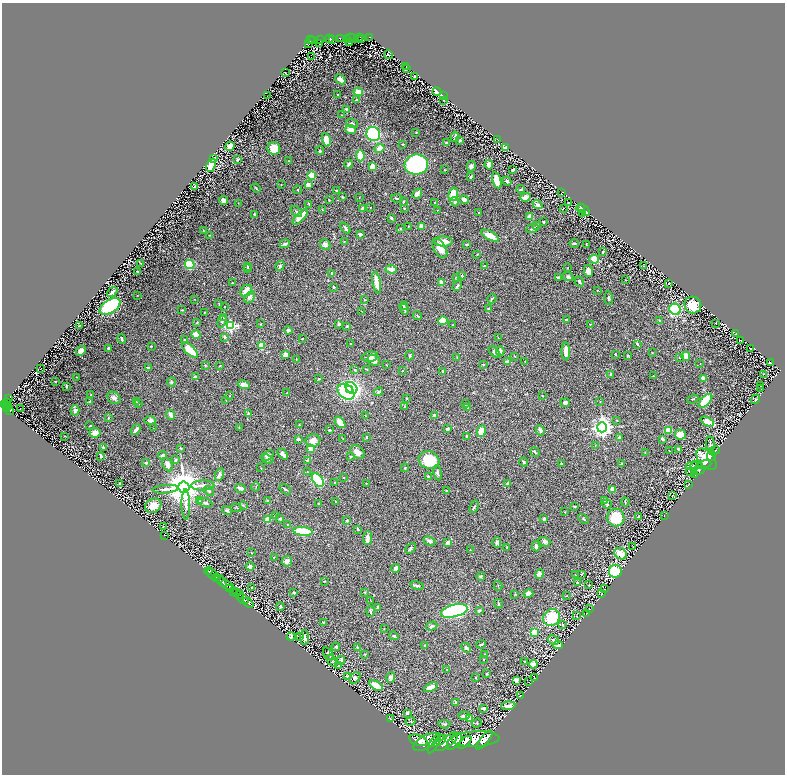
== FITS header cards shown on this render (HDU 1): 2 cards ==
NAXIS1  =                 1565
NAXIS2  =                 1544

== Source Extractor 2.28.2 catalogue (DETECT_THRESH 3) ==
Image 1565 x 1544 px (HDU 1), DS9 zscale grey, zoomed out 1/2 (1 PNG px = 2 x 2 image px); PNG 787 x 776 px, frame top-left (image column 1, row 1543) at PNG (2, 3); each listed source drawn as its Kron ellipse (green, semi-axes under 4 px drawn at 4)
Background 0.552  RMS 0.027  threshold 0.0802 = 3 sigma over >= 5 px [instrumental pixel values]
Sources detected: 554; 50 cannot appear on this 1/2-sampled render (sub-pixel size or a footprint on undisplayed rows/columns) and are neither listed nor drawn; of the other 504, the 500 brightest by FLUX_AUTO listed and drawn (4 fainter detections omitted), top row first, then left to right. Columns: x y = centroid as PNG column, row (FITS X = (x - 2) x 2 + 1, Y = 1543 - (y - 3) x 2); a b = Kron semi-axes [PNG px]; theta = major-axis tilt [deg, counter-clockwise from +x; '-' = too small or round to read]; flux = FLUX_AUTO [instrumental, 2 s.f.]
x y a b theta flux
351 37 2 2 - 68
360 37 3 2 - 72
370 37 3 2 - 170
330 38 3 2 - 190
340 38 4 2 - 120
362 38 2 2 - 43
310 39 3 2 - 140
320 39 4 2 - 150
332 39 3 1 - 70
352 39 6 2 -17 66
358 39 2 1 - 15
348 40 2 2 - 14
313 41 2 2 - 37
308 43 2 1 - 1.1
349 43 3 1 - 2
319 44 2 1 - 1.8
388 55 5 2 - 4.7
311 57 2 1 - 16
406 67 2 1 - 1.8
407 69 4 2 - 2.9
285 73 3 1 - 1.5
415 77 3 1 - 4.2
340 79 6 3 -41 31
437 91 4 3 - 34
358 92 4 3 - 76
338 95 2 1 - 2.5
267 96 3 2 - 2.4
444 96 2 1 - 1.3
357 100 2 2 - 25
443 100 2 1 - 1.9
346 109 4 2 - 6.5
341 115 2 2 - 1.6
352 123 6 4 -15 9.4
351 130 5 4 - 44
416 132 3 2 - 2.5
373 134 7 6 - 350
455 137 5 2 - 8.1
326 140 7 4 -78 74
498 140 2 1 - 3.8
460 141 4 3 - 6.9
446 143 3 3 - 7.8
403 144 3 2 - 2.9
230 146 5 3 - 29
506 147 3 2 - 21
274 148 6 6 - 78
380 148 5 4 - 45
320 151 4 4 - 8.3
360 156 5 3 - 210
213 159 2 1 - 2.8
237 159 3 2 - 5.5
288 161 2 2 - 2.5
349 164 4 2 - 11
416 164 11 10 - 620
211 165 7 4 65 110
489 165 4 4 - 28
471 166 5 4 - 17
373 167 4 3 - 68
444 170 3 2 - 2.1
513 170 4 2 - 7.6
312 175 3 3 - 73
471 177 3 2 - 5.5
497 180 8 4 -75 65
507 181 5 3 - 12
281 185 2 2 - 2
308 185 4 3 - 25
195 187 3 2 - 8
256 188 5 2 - 3.6
521 189 4 2 - 7.6
298 190 4 4 - 6.1
337 191 3 2 - 6.1
562 192 3 1 - 1.8
417 194 5 3 - 34
453 194 7 4 77 130
343 197 3 2 - 5.5
359 197 2 2 - 1.6
525 197 5 3 - 29
397 198 6 2 -11 10
224 200 4 3 - 38
329 200 2 2 - 3.4
464 200 5 4 - 22
403 202 3 2 - 7.5
455 202 5 3 - 10
569 202 2 2 - 2.9
238 203 2 1 - 1.3
435 203 2 2 - 4.1
309 204 4 2 - 4.1
537 205 5 3 - 19
370 207 2 2 - 1.9
362 208 4 2 - 6.6
404 208 3 2 - 3.2
564 208 3 2 - 2.1
581 208 4 2 - 5.7
322 209 3 2 - 3.2
437 210 2 2 - 1.7
584 210 7 2 -43 8.4
296 211 7 3 -39 7.9
479 213 2 2 - 7
582 213 2 1 - 2.4
254 214 3 2 - 5.7
300 217 9 4 45 93
530 217 4 3 - 44
391 218 2 2 - 10
543 222 2 2 - 6.3
537 225 2 2 - 8.2
408 226 3 1 - 1.8
422 226 4 3 - 35
345 228 6 2 -52 9.9
400 229 3 3 - 3
532 229 6 3 19 11
203 230 2 2 - 2
360 234 4 3 - 12
210 235 3 2 - 3.3
490 236 10 4 -28 63
344 242 2 1 - 1.8
443 242 9 5 -1 49
574 243 5 2 - 6.1
285 244 5 3 - 8.7
325 244 5 5 - 23
467 244 3 3 - 5.7
587 245 3 1 - 1.5
440 248 11 6 -60 41
603 252 4 2 - 5.6
477 254 3 2 - 2.6
594 259 5 4 - 67
141 263 4 1 - 5
189 264 5 4 - 210
248 266 4 3 - 4
280 266 5 4 - 9.5
484 266 3 2 - 3.7
643 266 2 1 - 1.5
567 267 2 2 - 2
247 269 3 2 - 3.6
391 269 6 3 -2 31
588 271 6 4 -76 38
137 272 2 2 - 4.1
332 273 3 2 - 6
462 276 3 3 - 4.4
457 277 4 3 - 5.3
568 277 5 4 - 14
558 278 4 3 - 6.4
625 280 2 1 - 2
441 282 2 2 - 54
579 282 5 3 - 9.5
232 283 2 2 - 3.5
377 283 11 3 -79 67
669 284 2 2 - 1.6
457 286 6 3 59 9.4
334 287 2 2 - 9.2
597 290 2 2 - 2.1
246 291 7 5 52 44
112 292 6 2 38 17
137 295 2 2 - 1.3
250 297 6 4 58 14
609 298 7 3 -86 8.4
195 299 2 2 - 1.5
492 299 5 3 - 5
364 300 3 2 - 2.5
219 304 4 2 - 2.8
693 305 9 8 - 140
110 306 11 6 33 410
404 306 4 2 - 8.2
225 307 2 2 - 5.1
404 309 5 3 - 12
488 309 2 2 - 10
675 309 6 5 - 260
182 310 4 2 - 4.1
361 311 2 2 - 1.6
204 312 3 2 - 1.7
417 316 4 2 - 3.4
223 318 4 3 - 3.8
566 320 3 2 - 9.3
659 320 3 2 - 3.5
222 321 6 4 72 12
443 321 4 4 - 120
197 323 3 2 - 3.5
716 323 2 1 - 1.9
261 324 2 2 - 3.4
339 324 3 3 - 14
590 324 2 2 - 3.2
452 325 3 3 - 2.6
79 326 3 2 - 4.3
231 326 4 3 - 620
347 326 3 2 - 6.7
288 330 4 4 - 14
736 334 3 2 - 1.8
196 335 4 4 - 47
225 337 2 2 - 24
302 338 2 1 - 2.2
498 338 2 1 - 1.6
122 339 5 3 - 10
184 340 3 2 - 4.6
741 340 2 2 - 3.4
350 344 2 2 - 2.7
637 344 3 3 - 7.1
151 346 3 2 - 2.1
261 346 4 3 - 100
108 348 3 2 - 6.4
750 348 2 1 - 4.1
190 350 10 4 -42 94
81 351 6 4 42 33
500 351 5 3 - 23
566 351 9 4 -88 46
494 352 7 4 -48 13
652 353 3 2 - 2
285 354 3 3 - 33
615 354 3 2 - 3.4
628 355 3 3 - 2.8
410 356 5 3 - 6.7
515 356 3 2 - 2.1
686 356 4 4 - 58
370 357 8 5 11 26
457 357 3 2 - 2.6
680 357 4 3 - 6.7
296 359 3 2 - 2.9
374 360 6 5 - 23
525 361 2 2 - 2
507 362 4 3 - 21
770 363 3 2 - 2.4
700 364 2 1 - 1.3
205 365 3 3 - 3.1
386 365 2 2 - 2.8
483 365 4 3 - 3.7
220 366 3 2 - 2.5
148 368 4 3 - 7.8
40 369 2 1 - 1.2
354 369 4 3 - 3.7
366 369 4 2 - 2.7
402 370 2 2 - 4.6
443 371 3 3 - 6.4
611 374 3 3 - 6.5
763 374 2 1 - 1.4
653 376 2 1 - 1.4
76 377 3 2 - 2.7
195 377 4 3 - 8.9
703 378 4 3 - 16
319 379 2 2 - 4.4
55 381 2 1 - 2.8
171 382 5 4 - 8.2
243 385 6 4 -16 30
66 386 4 2 - 5.5
760 386 2 1 - 2.1
351 388 6 5 - 610
761 389 2 1 - 1.9
350 390 4 2 - 340
346 392 9 7 -39 900
378 392 4 3 - 7.2
287 393 4 2 - 5.5
91 395 3 2 - 5.2
230 396 2 2 - 1.6
542 396 2 1 - 2.9
8 398 2 1 - 29
114 398 7 5 -42 20
406 398 2 2 - 3.1
693 399 6 2 21 4.5
756 399 5 3 - 5.2
226 400 3 3 - 3
90 401 3 3 - 3.4
600 401 2 2 - 1.9
705 401 8 4 47 150
136 402 2 2 - 4.2
7 403 4 4 - 800
565 403 4 3 - 15
138 404 3 2 - 2.5
465 404 3 2 - 4
3 405 3 2 - 530
7 406 2 1 - 110
404 407 3 2 - 3.2
7 408 2 1 - 220
20 408 2 1 - 2.5
468 408 3 3 - 5.5
9 410 6 2 -40 330
75 410 5 4 - 24
249 414 4 3 - 17
170 415 5 3 - 24
434 415 3 3 - 10
365 416 2 2 - 1.7
108 418 3 2 - 2.2
150 420 5 4 - 16
617 420 3 2 - 2.6
340 422 6 4 -51 38
707 422 7 3 -25 72
299 425 3 3 - 4.8
90 426 2 2 - 4.1
602 427 5 5 - 3000
153 428 2 1 - 1.2
239 428 3 2 - 2.1
447 429 3 2 - 16
136 430 6 3 52 18
329 430 3 2 - 8.1
540 430 5 3 - 15
668 430 3 3 - 95
481 431 6 4 78 57
95 433 5 5 - 36
680 435 5 5 - 70
65 436 2 1 - 2
466 436 3 2 - 2.9
366 437 3 2 - 4.8
619 437 3 3 - 4.9
298 439 3 2 - 17
343 439 2 2 - 4.3
663 439 4 3 - 12
313 441 7 6 - 35
710 444 8 3 -84 9.2
595 445 2 2 - 2.1
103 447 3 2 - 7
181 448 3 3 - 4.8
311 449 4 3 - 58
679 450 4 2 - 8.1
715 450 5 3 - 4.6
669 451 3 2 - 2.1
357 452 8 5 -36 38
535 452 5 2 - 5.4
645 452 3 2 - 1.8
283 454 6 3 -50 20
162 455 4 3 - 10
101 456 2 2 - 13
268 456 6 4 41 18
351 456 2 2 - 4.9
711 456 6 4 81 25
267 459 6 3 -22 8.6
706 459 13 7 -49 140
176 460 4 3 - 7.2
308 460 4 3 - 16
429 460 10 8 -19 170
524 462 4 2 - 9
146 463 3 3 - 7.8
561 463 3 2 - 6.4
621 464 3 3 - 4.1
167 465 7 4 -63 28
695 465 4 2 - 4.1
704 465 7 3 11 31
693 466 6 3 4 6.2
261 468 3 2 - 1.7
405 468 4 3 - 4.6
698 470 6 4 3 5.3
307 472 3 2 - 2.4
690 472 4 3 - 8.2
438 473 8 3 -81 14
694 474 2 1 - 1.8
219 475 6 3 66 22
428 476 4 3 - 7.6
343 477 2 2 - 2
318 480 8 4 -52 350
120 483 2 2 - 4.6
335 483 3 2 - 3.5
366 483 2 2 - 2.3
507 483 3 2 - 8
203 485 11 5 2 32
688 485 2 1 - 1.6
184 487 5 5 - 15000
256 487 4 2 - 2.5
240 488 5 3 - 17
165 489 13 3 5 22
285 489 6 2 -35 6.3
612 489 4 4 - 35
209 491 6 3 -39 9
447 491 3 2 - 2.3
672 496 2 1 - 1.6
605 500 4 4 - 15
200 501 4 3 - 5.3
268 501 3 2 - 3.6
336 502 2 2 - 2.9
625 502 4 2 - 4
205 503 7 3 -17 14
319 504 3 2 - 5.2
607 504 5 3 - 7.5
186 505 15 4 -89 28
243 505 4 3 - 4
153 506 8 6 30 67
575 506 4 3 - 4.3
474 507 7 2 65 5.3
236 508 5 2 - 3
227 511 5 3 - 7.4
565 512 2 2 - 2.4
664 515 2 1 - 1.2
275 516 4 3 - 5.2
639 516 3 2 - 7.2
616 518 9 8 - 130
280 519 4 3 - 8.1
544 519 4 4 - 9.9
584 519 5 2 - 4
268 520 4 3 - 62
347 521 3 3 - 11
287 524 3 2 - 2.6
163 527 2 1 - 2.5
358 529 4 2 - 4.5
303 531 10 4 -6 250
164 535 2 1 - 1.4
367 538 7 3 85 28
430 541 6 4 -27 12
497 542 5 4 - 8.8
544 542 6 4 -17 17
448 543 4 3 - 27
536 546 5 3 - 23
633 546 2 2 - 3.4
507 547 3 2 - 1.9
410 548 6 3 45 9.7
470 550 2 2 - 3.3
251 553 3 2 - 2.2
621 554 7 5 -30 90
274 557 2 2 - 2
287 561 5 5 - 21
250 566 4 3 - 19
395 569 4 4 - 25
209 571 4 3 - 280
615 571 6 6 - 190
213 574 7 2 -37 1400
539 574 5 4 - 26
576 574 2 2 - 4
581 575 3 2 - 2.1
481 576 4 3 - 6.3
216 577 3 2 - 650
221 581 7 3 -49 2500
324 581 3 2 - 3.7
577 583 3 3 - 4.5
227 585 7 3 -22 1200
589 585 2 2 - 1.7
417 586 7 3 -10 11
498 586 5 1 - 2.9
252 587 2 2 - 2.8
230 588 4 1 - 420
604 589 2 1 - 1.4
233 591 3 2 - 530
237 592 4 2 - 520
365 592 3 3 - 3.1
294 593 3 2 - 5.7
602 593 3 1 - 1.7
515 594 3 2 - 2.7
528 594 5 3 - 33
239 595 4 2 - 570
567 596 2 1 - 1.7
243 599 6 2 -37 1400
371 601 3 1 - 1.5
248 603 6 2 -41 1900
498 604 5 2 - 5.1
280 607 4 3 - 7.9
378 607 4 3 - 9.2
589 609 2 1 - 1.5
479 610 4 3 - 4.8
370 611 5 3 - 8.5
454 611 14 6 15 690
586 613 3 1 - 1.5
576 616 2 1 - 1.6
552 618 9 8 - 170
324 622 3 3 - 6.1
563 624 3 3 - 8.7
432 626 6 3 17 9
384 629 2 2 - 2.4
534 632 4 3 - 64
300 636 4 3 - 4.5
394 636 5 3 - 8.4
291 637 4 2 - 12
305 638 7 4 -85 21
553 640 6 3 -28 13
481 644 5 2 - 4.1
558 645 5 4 - 40
425 646 3 3 - 4.2
336 647 4 3 - 6.9
357 647 3 3 - 4.3
466 648 5 4 - 11
328 654 7 3 -54 11
364 654 3 2 - 2.4
485 654 4 2 - 2.3
341 660 4 3 - 15
483 660 2 2 - 3.5
332 661 7 2 -54 6.8
524 661 2 2 - 8
533 664 4 4 - 51
338 666 2 2 - 4.2
447 669 2 1 - 1.9
487 674 2 2 - 5.3
347 676 2 1 - 2.4
391 677 5 4 - 17
355 678 6 4 49 11
476 678 3 3 - 3.7
535 678 2 2 - 1.6
516 680 4 3 - 28
529 682 2 1 - 1.8
376 685 7 3 -31 83
431 687 7 4 25 27
520 695 2 1 - 2
456 702 4 3 - 7.9
508 706 7 3 6 36
484 708 4 2 - 18
407 713 3 3 - 7.6
464 716 5 3 - 23
390 719 4 3 - 5.6
469 719 3 3 - 48
410 721 5 2 - 3.7
477 723 5 3 - 4.6
444 724 6 3 -6 8.6
476 739 24 7 2 9500
418 740 9 5 -18 5800
484 740 11 4 51 3700
439 741 8 3 38 2300
454 741 10 5 50 4500
426 742 14 6 29 6700
447 742 13 5 37 4200
465 742 8 3 45 2100
434 743 11 3 61 2500
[4 fainter detections neither listed nor drawn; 50 sub-pixel or undisplayed-footprint detections neither listed nor drawn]